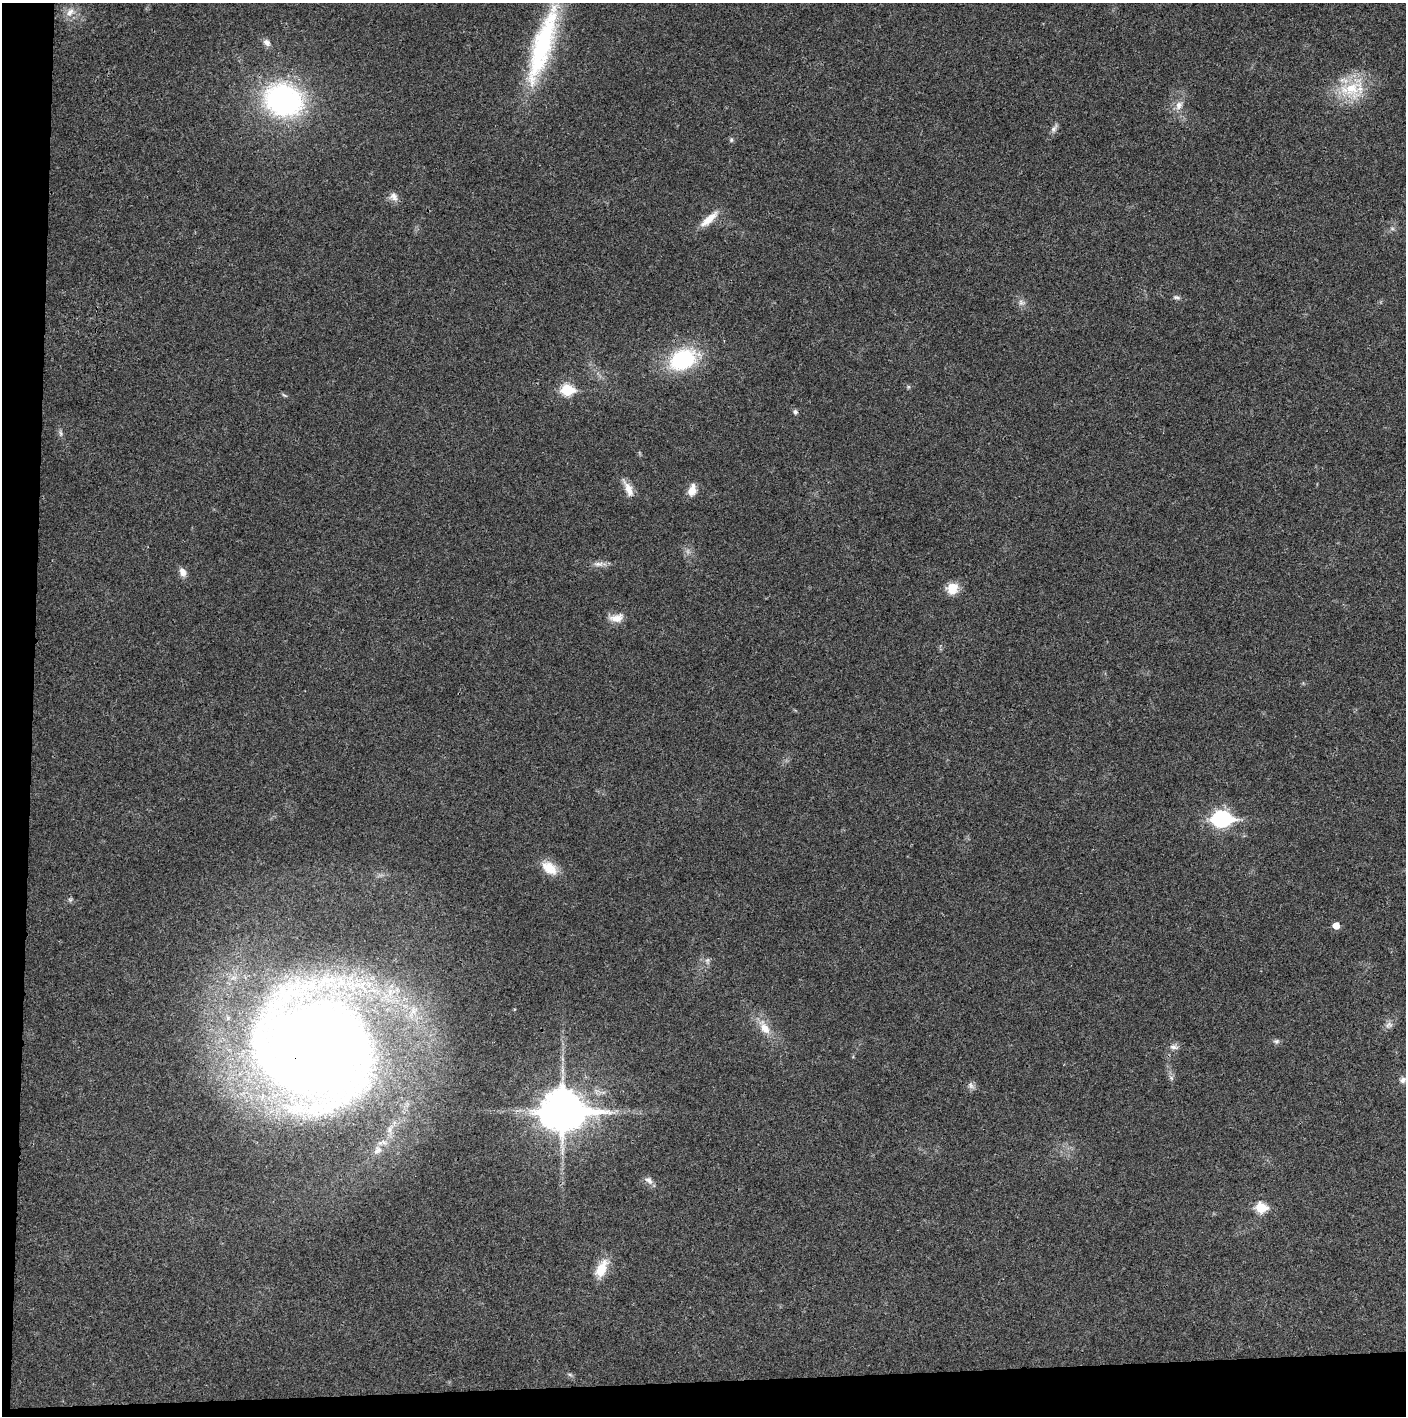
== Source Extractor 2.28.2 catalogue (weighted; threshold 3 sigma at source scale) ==
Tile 7 of 3 x 3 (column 1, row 3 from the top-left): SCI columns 4-1407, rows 2-1415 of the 4218 x 4244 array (HDU 1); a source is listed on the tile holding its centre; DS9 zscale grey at full resolution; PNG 1408 x 1418 px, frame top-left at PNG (2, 3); no overlay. Shown black and unused: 5% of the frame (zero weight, under 3 of 4 exposures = <1% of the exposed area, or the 3 px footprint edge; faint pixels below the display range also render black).
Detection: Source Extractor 2.28.2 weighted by HDU 2 'WHT'; one run over the whole footprint, this tile lists its part. Background 0.0196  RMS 0.0051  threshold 0.0229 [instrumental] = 3 sigma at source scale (4.5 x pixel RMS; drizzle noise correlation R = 1.50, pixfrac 1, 0.05/0.05 arcsec/px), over >= 5 px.
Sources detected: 43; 2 inside a brighter listed object's ellipse — not listed separately; the other 41 listed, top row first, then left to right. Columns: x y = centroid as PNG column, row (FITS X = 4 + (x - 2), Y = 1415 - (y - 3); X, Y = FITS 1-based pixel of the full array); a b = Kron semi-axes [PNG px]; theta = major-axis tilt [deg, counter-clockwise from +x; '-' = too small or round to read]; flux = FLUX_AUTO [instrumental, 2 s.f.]
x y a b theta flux
70 12 14 9 53 4.1
267 42 9 7 -39 2.4
543 45 99 21 73 72
1350 89 34 24 -14 23
283 100 31 26 -19 120
1179 105 13 9 65 3.9
1054 129 10 7 62 1.8
731 140 6 5 - 0.91
394 196 13 10 -60 3.1
709 219 27 8 41 7.3
1177 297 10 5 -14 1.4
1021 303 8 8 - 2
683 359 31 22 22 44
567 390 7 6 - 39
284 395 8 3 -19 0.72
795 412 6 6 - 1.3
61 433 10 4 -79 1.2
628 489 22 8 -66 5.4
692 490 12 8 72 6.2
598 564 15 7 0 2.9
183 572 11 8 -67 3.3
952 588 10 10 - 10
617 618 19 10 10 5.1
1221 819 10 7 2 130
549 868 21 13 -38 9.2
70 900 6 6 - 0.92
1336 926 5 5 - 5.8
707 960 8 6 69 1.3
1389 1025 11 9 39 2.5
764 1028 22 11 -59 8
1276 1041 9 6 3 1.3
1174 1047 11 6 -8 2.1
315 1051 134 115 -34 810
1171 1078 8 5 -60 1.3
1403 1080 9 8 - 2.2
971 1086 10 7 -39 1.9
563 1111 17 13 0 1300
649 1180 13 7 -39 2.6
1261 1207 6 6 - 27
601 1269 22 12 64 11
570 1375 7 4 -19 0.81
Overlapping masked pixels (flux is a lower limit): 1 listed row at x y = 315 1051